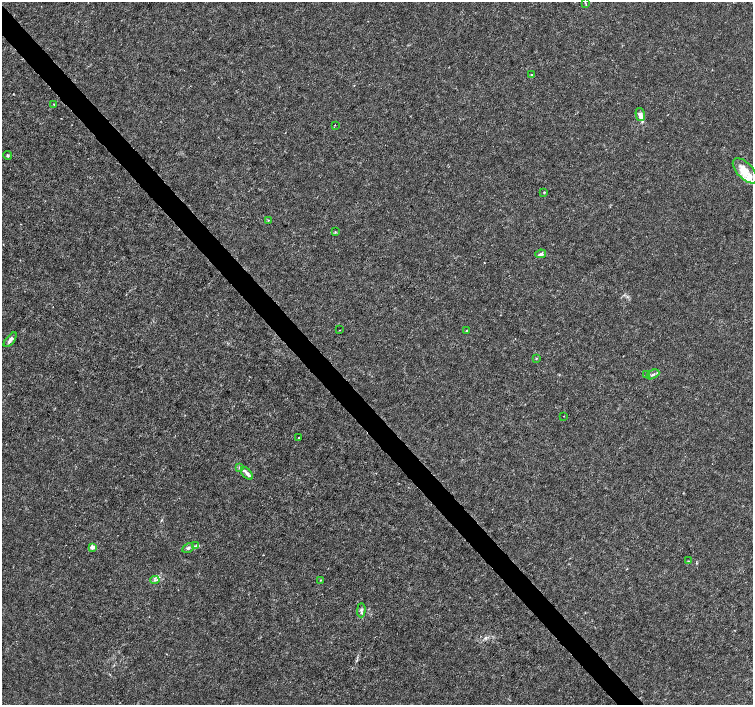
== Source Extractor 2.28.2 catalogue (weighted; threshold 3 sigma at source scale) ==
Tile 11 of 4 x 4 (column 3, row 3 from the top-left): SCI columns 3009-4510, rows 1615-3019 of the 6012 x 5974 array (HDU 1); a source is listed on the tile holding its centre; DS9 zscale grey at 2 x 2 block average (1 PNG px = mean of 2 x 2 image px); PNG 755 x 707 px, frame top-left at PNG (2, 2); each listed source drawn as its Kron ellipse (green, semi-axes under 4 px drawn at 4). Shown black and unused: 4% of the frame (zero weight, under 3 of 4 exposures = <1% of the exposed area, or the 3 px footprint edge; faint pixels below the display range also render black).
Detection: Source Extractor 2.28.2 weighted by HDU 2 'WHT'; one run over the whole footprint, this tile lists its part. Background 8.57e-04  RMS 0.0013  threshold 0.00599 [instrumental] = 3 sigma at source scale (4.5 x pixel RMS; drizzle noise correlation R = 1.50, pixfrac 1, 0.0396/0.0396 arcsec/px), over >= 5 px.
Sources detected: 34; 6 inside a brighter listed object's ellipse — not listed separately; the other 28 listed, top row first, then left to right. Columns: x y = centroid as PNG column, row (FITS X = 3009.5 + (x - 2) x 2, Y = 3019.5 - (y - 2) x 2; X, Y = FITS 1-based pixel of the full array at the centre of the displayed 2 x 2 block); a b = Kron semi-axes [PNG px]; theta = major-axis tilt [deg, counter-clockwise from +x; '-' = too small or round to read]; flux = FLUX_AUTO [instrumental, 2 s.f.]
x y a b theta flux
585 3 3 2 - 0.19
532 75 4 2 - 0.26
54 104 2 2 - 0.83
640 115 7 4 -76 1.9
335 125 2 2 - 0.19
8 155 4 3 - 0.44
745 171 16 8 -46 3.8
544 192 3 2 - 0.24
268 220 2 2 - 0.16
335 232 3 3 - 0.27
541 254 5 4 - 0.91
340 330 2 2 - 0.12
466 330 2 2 - 0.3
10 340 9 4 50 1.4
536 358 3 2 - 0.21
647 374 3 3 - 0.32
653 374 7 4 27 0.73
564 416 2 2 - 0.19
299 437 2 2 - 0.23
239 467 3 2 - 0.3
247 473 7 4 -48 1.1
195 546 3 3 - 0.38
92 547 2 2 - 3.6
188 548 6 4 29 0.72
688 561 2 2 - 0.2
155 580 4 2 - 0.47
321 580 3 2 - 0.18
361 610 7 4 89 0.87
Diffuse or blended objects may show on this block-average render without a row.